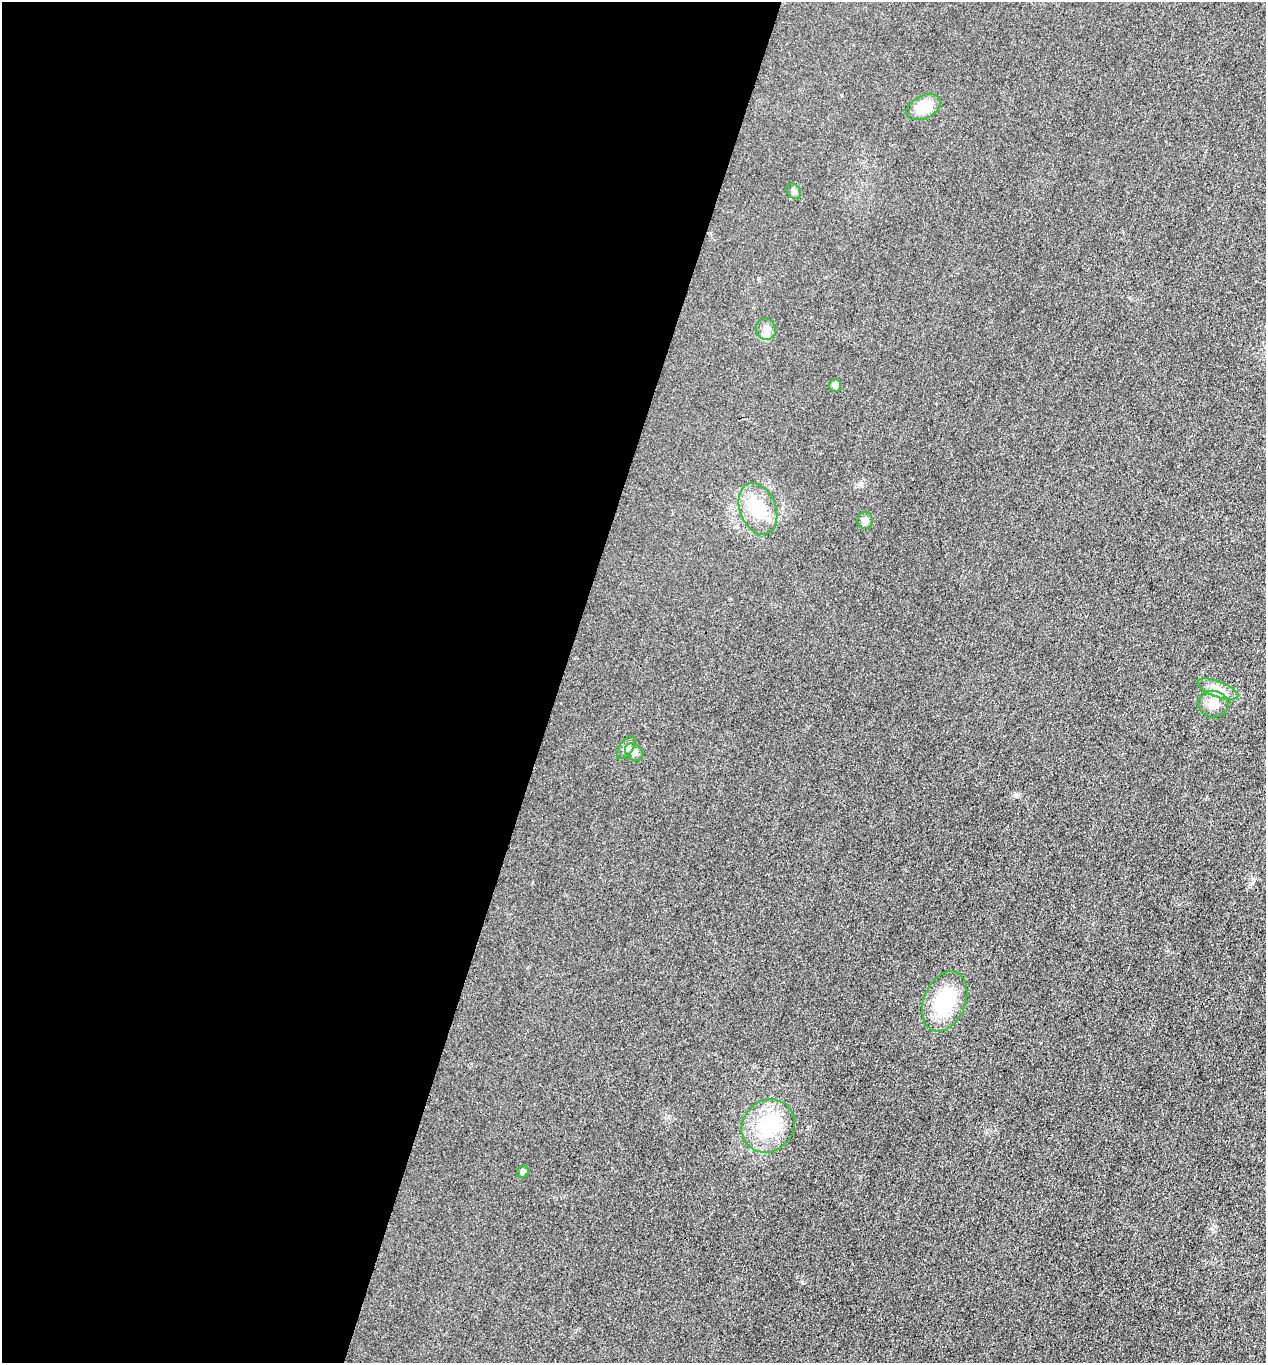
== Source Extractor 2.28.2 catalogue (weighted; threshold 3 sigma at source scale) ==
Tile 5 of 4 x 4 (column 1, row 2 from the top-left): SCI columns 274-1537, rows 2723-4083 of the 5466 x 5451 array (HDU 1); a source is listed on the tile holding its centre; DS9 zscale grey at full resolution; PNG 1268 x 1365 px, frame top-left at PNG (2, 2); each listed source drawn as its Kron ellipse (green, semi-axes under 4 px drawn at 4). Shown black and unused: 44% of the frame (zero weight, under 3 of 4 exposures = <1% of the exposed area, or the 3 px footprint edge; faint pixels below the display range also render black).
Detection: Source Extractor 2.28.2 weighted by HDU 2 'WHT'; one run over the whole footprint, this tile lists its part. Background 0.0176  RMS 0.006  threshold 0.0269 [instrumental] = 3 sigma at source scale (4.5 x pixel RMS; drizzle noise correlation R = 1.50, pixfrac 1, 0.05/0.05 arcsec/px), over >= 5 px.
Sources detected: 13; all 13 listed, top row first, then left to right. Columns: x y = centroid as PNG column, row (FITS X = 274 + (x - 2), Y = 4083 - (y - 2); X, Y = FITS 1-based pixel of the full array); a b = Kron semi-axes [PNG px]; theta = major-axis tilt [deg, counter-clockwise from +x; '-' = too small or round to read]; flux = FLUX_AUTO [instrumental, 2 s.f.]
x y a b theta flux
924 107 18 11 26 15
794 191 8 6 -53 1.7
766 329 11 9 -71 3.4
835 385 6 6 - 2.2
758 509 27 18 -69 23
865 520 8 7 - 2.6
1218 689 21 8 -21 5.7
1213 704 15 13 -6 6.8
626 747 13 7 55 2.8
634 752 10 7 -40 2.5
945 1001 31 20 68 34
768 1126 28 25 47 34
523 1172 6 5 - 1.8
Unlisted compact peaks at least as high as the median listed source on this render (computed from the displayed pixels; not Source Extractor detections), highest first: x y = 802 1282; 1252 883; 1017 795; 1211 1229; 861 484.